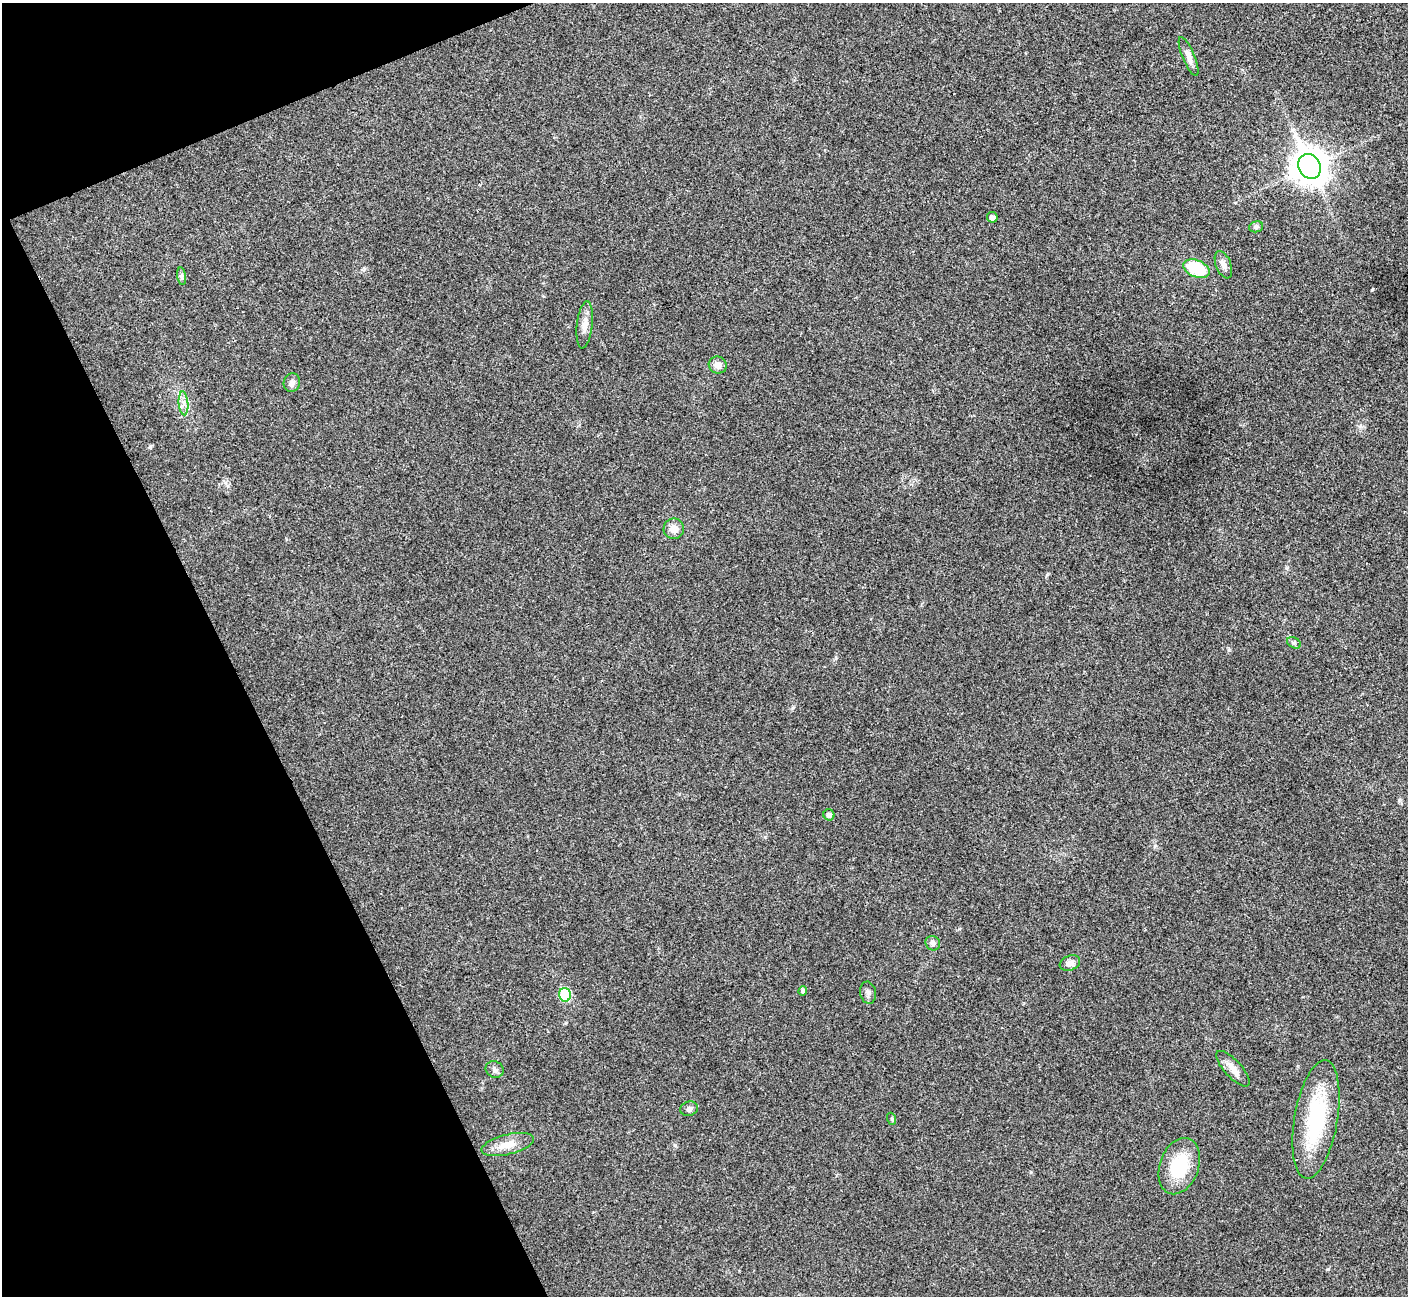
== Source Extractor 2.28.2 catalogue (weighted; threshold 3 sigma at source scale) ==
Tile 5 of 4 x 4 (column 1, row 2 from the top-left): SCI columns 3-1408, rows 2744-4037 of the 5629 x 5618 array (HDU 1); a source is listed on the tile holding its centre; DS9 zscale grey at full resolution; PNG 1410 x 1298 px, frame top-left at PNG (2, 3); each listed source drawn as its Kron ellipse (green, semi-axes under 4 px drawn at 4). Shown black and unused: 20% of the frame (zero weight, under 3 of 4 exposures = <1% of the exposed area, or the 3 px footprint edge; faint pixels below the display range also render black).
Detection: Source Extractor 2.28.2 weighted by HDU 2 'WHT'; one run over the whole footprint, this tile lists its part. Background 0.0224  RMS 0.004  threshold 0.018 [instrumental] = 3 sigma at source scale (4.5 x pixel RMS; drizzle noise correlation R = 1.50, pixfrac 1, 0.05/0.05 arcsec/px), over >= 5 px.
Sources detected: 26; all 26 listed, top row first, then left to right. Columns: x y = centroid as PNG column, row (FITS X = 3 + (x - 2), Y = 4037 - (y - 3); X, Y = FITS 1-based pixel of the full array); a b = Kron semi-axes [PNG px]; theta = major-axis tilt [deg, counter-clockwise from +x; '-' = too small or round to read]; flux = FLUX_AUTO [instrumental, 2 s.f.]
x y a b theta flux
1189 56 21 6 -67 2.6
1310 166 13 11 -62 720
992 217 5 5 - 1.4
1256 227 7 5 12 0.83
1223 265 14 7 -68 2.3
1196 269 14 8 -22 18
182 276 9 4 -81 0.81
585 325 24 8 83 3.6
718 365 9 8 - 2.8
292 383 9 8 - 2
183 403 12 5 -85 1.9
674 529 10 10 - 3.4
1294 643 7 5 -28 0.76
829 815 5 5 - 1.2
933 943 7 7 - 1.6
1070 963 10 7 20 2.5
803 991 4 4 - 1.1
868 993 11 8 -80 1.6
565 995 7 6 - 20
1233 1069 23 8 -48 3.8
495 1070 9 8 - 1.5
689 1109 9 7 17 1.3
892 1119 6 4 -71 0.52
1316 1119 60 21 80 35
508 1145 27 10 14 5.9
1179 1166 29 19 70 19
Unlisted compact peaks at least as high as the median listed source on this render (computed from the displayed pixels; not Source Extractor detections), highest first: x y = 150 447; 675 1145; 1373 289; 1328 1269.